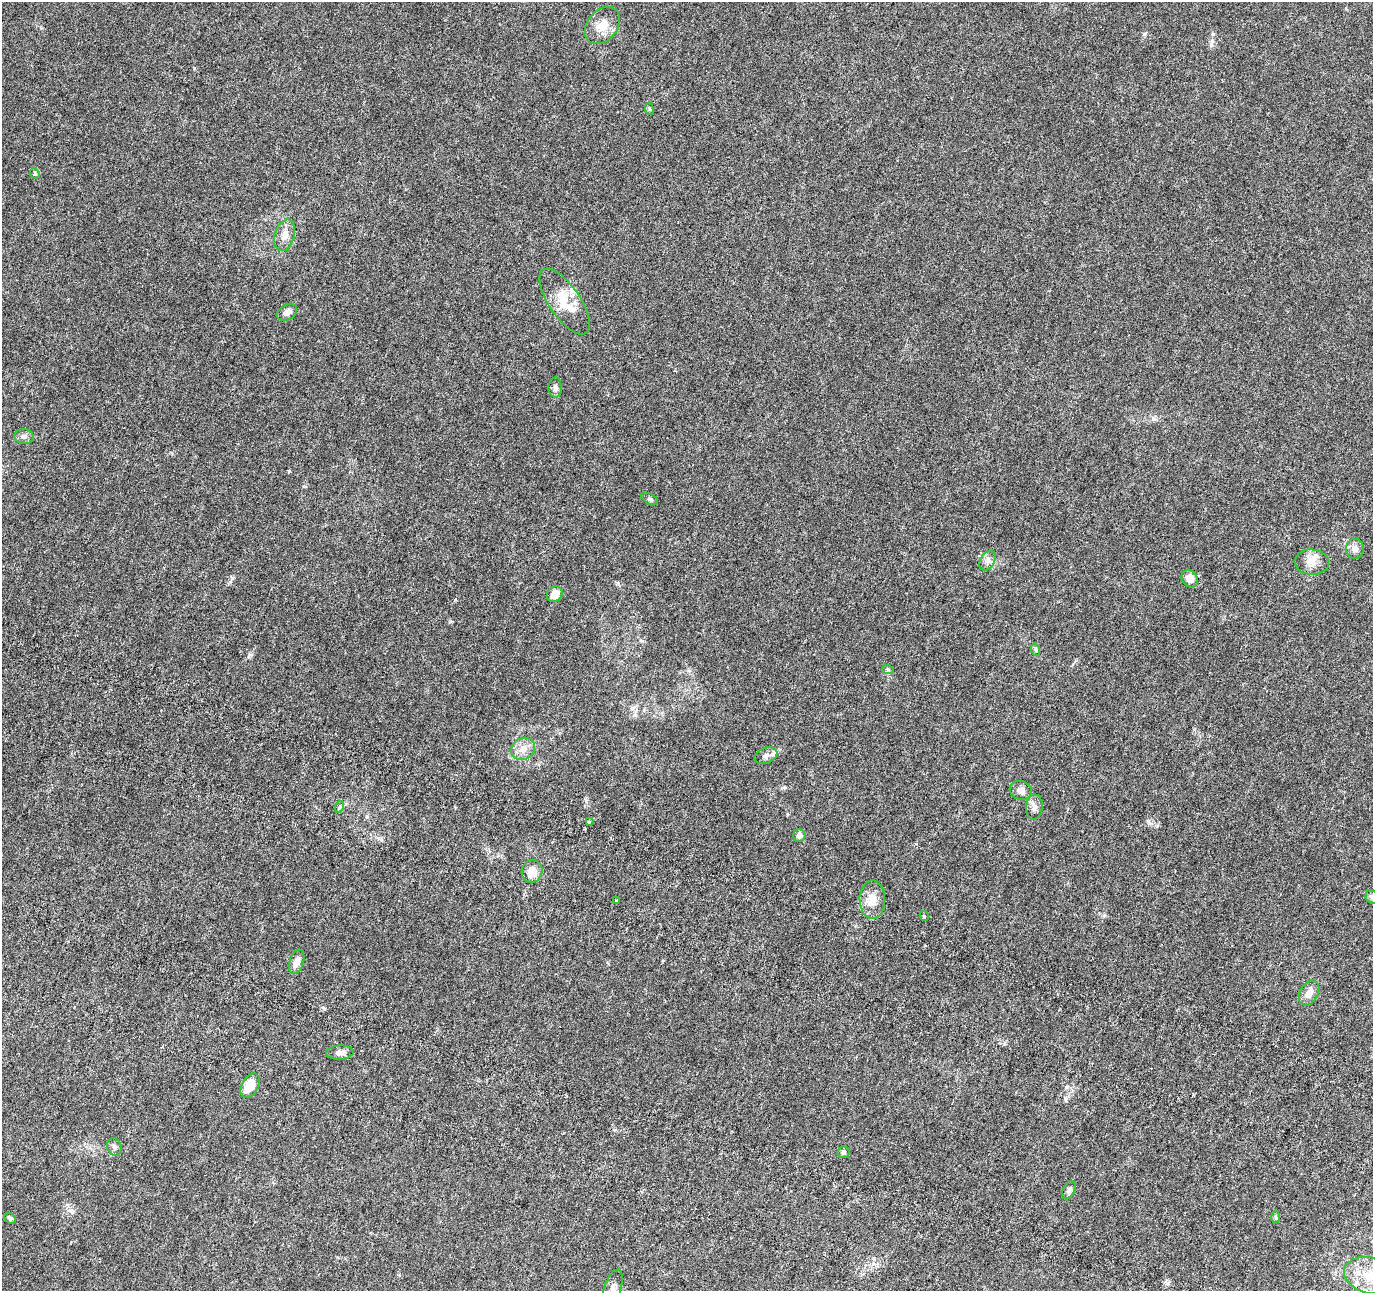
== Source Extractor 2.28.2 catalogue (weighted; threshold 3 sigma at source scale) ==
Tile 6 of 4 x 4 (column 2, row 2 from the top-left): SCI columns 1563-2933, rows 2982-4270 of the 5873 x 6022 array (HDU 1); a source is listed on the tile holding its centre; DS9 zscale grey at full resolution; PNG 1375 x 1293 px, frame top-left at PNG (2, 2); each listed source drawn as its Kron ellipse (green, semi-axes under 4 px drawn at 4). Shown black and unused: <1% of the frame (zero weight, under 4 of 8 exposures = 9% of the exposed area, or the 3 px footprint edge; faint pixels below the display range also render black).
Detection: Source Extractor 2.28.2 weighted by HDU 2 'WHT'; one run over the whole footprint, this tile lists its part. Background 0.00921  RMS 0.0012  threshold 0.00494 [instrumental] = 3 sigma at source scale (4.09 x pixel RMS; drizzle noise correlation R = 1.36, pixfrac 0.8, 0.0396/0.0396 arcsec/px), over >= 5 px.
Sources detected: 43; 4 inside a brighter listed object's ellipse — not listed separately; the other 39 listed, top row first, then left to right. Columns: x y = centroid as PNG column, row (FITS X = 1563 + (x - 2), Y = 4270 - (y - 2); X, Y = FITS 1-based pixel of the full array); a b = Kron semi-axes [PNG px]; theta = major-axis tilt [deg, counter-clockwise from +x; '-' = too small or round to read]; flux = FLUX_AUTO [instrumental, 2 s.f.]
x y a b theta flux
602 25 21 15 51 1.6
649 109 6 4 -71 0.11
35 173 5 4 - 0.13
285 235 16 10 72 0.97
565 301 38 15 -56 2.8
287 312 11 7 31 0.5
555 388 10 6 90 0.36
24 436 9 7 -9 0.36
650 499 9 5 -27 0.2
1355 549 10 9 - 0.58
988 561 11 7 61 0.47
1312 562 17 12 -6 1.1
1190 578 9 7 -53 0.96
555 594 8 7 - 1.3
1036 650 6 4 -71 0.16
888 670 6 4 -19 0.14
523 749 12 10 32 0.93
766 756 12 7 21 0.43
1021 790 11 9 -17 0.57
339 807 6 4 72 0.15
1034 807 12 8 83 0.49
589 822 3 3 - 0.12
799 835 6 6 - 0.62
532 871 11 10 - 1.1
1372 897 7 6 - 0.23
872 900 19 12 -90 1.4
616 901 3 3 - 0.1
924 916 5 3 - 0.12
296 962 12 7 71 0.84
1309 993 13 9 60 0.84
340 1052 14 7 3 0.55
250 1086 13 8 59 1.8
114 1147 9 7 -70 0.32
844 1152 6 6 - 0.23
1069 1190 10 5 62 0.29
1275 1217 6 4 -88 0.14
10 1218 6 4 -40 0.21
1370 1275 27 18 -15 3.6
613 1288 19 8 72 0.79
Isophote crosses this tile's border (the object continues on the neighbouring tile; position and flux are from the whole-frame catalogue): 3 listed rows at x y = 1372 897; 1370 1275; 613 1288
Unlisted compact peaks at least as high as the median listed source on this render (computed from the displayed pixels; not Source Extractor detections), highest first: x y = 194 68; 1212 41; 450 621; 455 600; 642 641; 232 578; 1144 34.